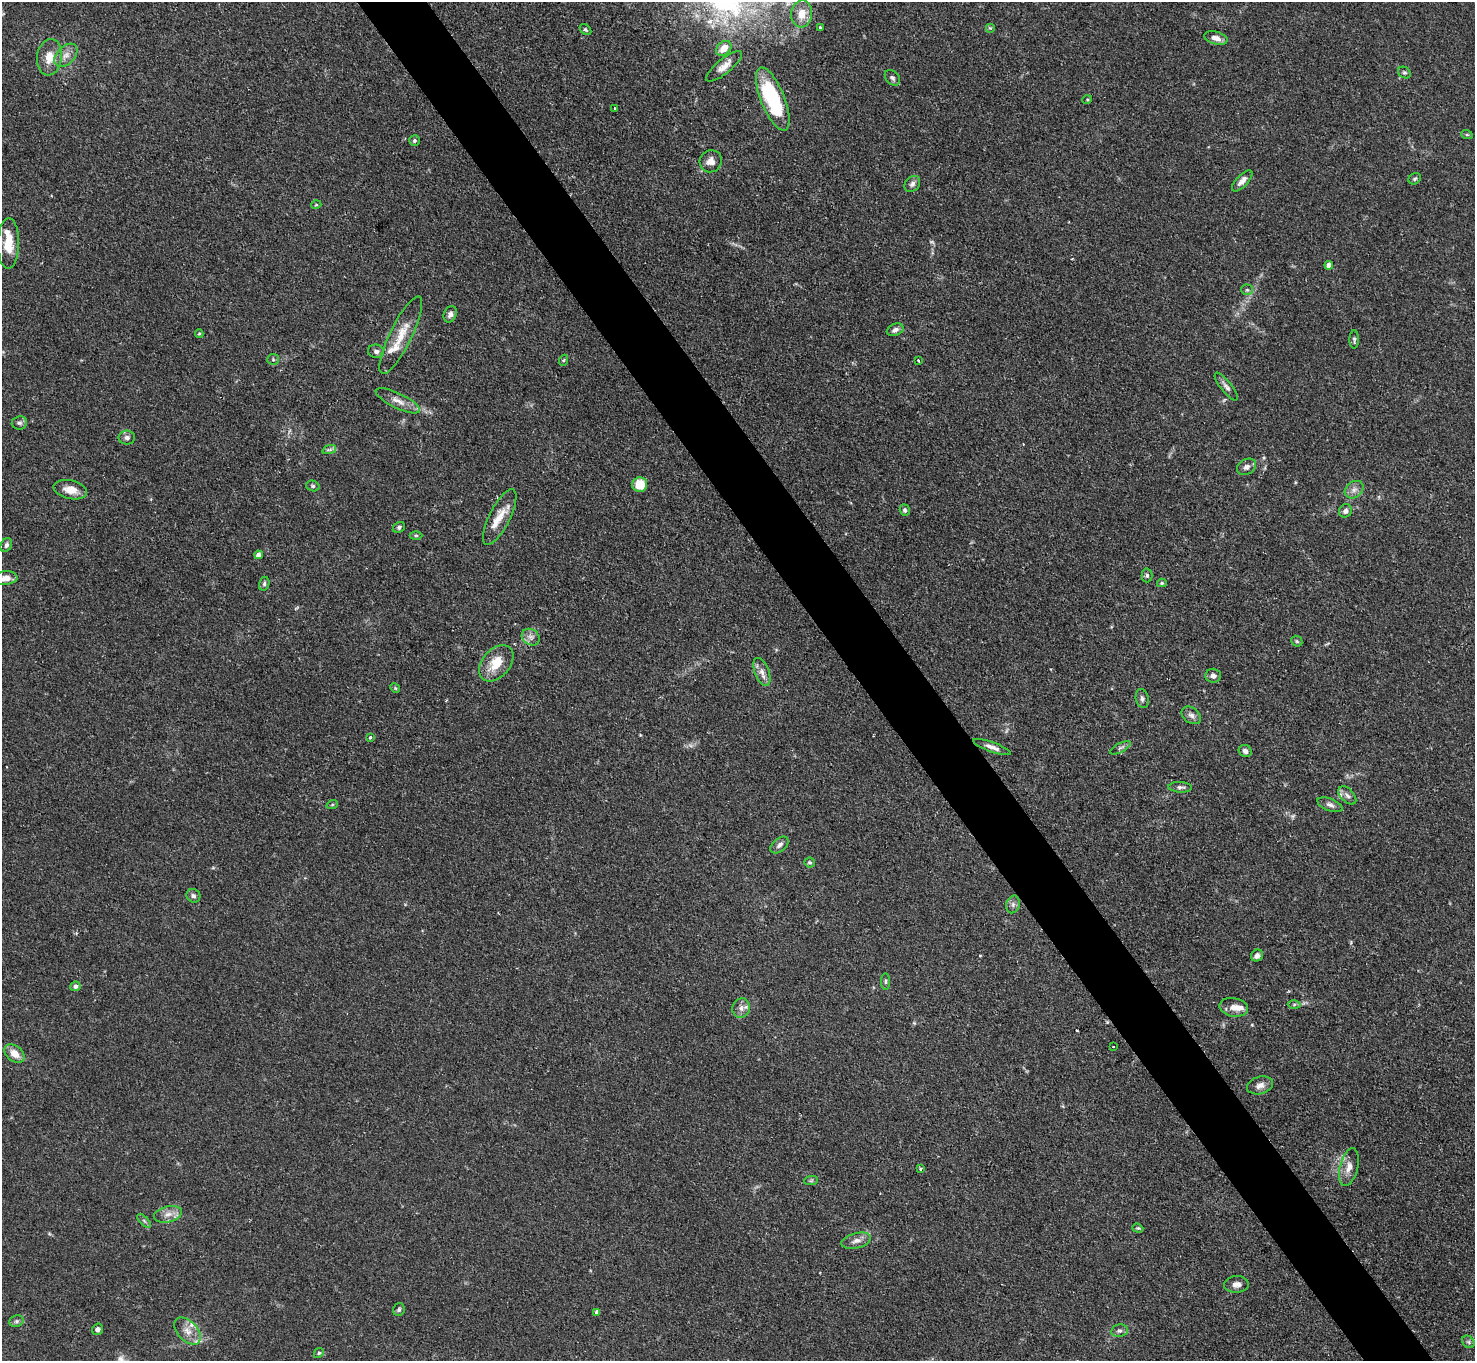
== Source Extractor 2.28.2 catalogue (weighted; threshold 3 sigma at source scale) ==
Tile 6 of 4 x 4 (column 2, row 2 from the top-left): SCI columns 1473-2945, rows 3017-4375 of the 5896 x 5890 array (HDU 1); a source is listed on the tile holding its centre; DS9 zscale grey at full resolution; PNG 1477 x 1363 px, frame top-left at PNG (2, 2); each listed source drawn as its Kron ellipse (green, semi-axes under 4 px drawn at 4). Shown black and unused: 5% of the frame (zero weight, under 2 of 3 exposures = <1% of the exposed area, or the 3 px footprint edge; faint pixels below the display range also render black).
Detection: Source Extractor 2.28.2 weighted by HDU 2 'WHT'; one run over the whole footprint, this tile lists its part. Background 0.109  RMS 0.0058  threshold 0.0261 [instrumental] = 3 sigma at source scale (4.5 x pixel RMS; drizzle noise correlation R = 1.50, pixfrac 1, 0.05/0.05 arcsec/px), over >= 5 px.
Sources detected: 105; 6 inside a brighter listed object's ellipse — not listed separately; the other 99 listed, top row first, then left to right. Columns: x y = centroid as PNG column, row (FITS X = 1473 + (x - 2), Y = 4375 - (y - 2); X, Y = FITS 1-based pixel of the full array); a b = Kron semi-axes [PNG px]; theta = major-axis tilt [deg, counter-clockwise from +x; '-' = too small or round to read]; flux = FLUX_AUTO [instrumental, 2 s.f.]
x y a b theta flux
802 14 14 10 82 7.9
820 28 3 3 - 1.6
990 28 5 5 - 0.7
585 30 6 4 -44 0.94
1216 38 12 6 -14 3.6
724 48 9 6 43 6.5
66 55 14 9 45 4.7
49 57 18 12 82 8.9
724 66 22 7 39 5.1
1404 73 7 5 -33 1.1
892 78 9 6 -48 1.8
773 99 34 12 -68 57
1087 100 5 3 - 0.6
615 108 3 2 - 0.51
1467 135 6 3 -19 0.66
414 141 5 5 - 1
711 161 11 10 - 4
1415 179 6 5 - 1.1
1242 181 13 6 46 3.3
912 184 9 7 48 2
316 205 5 3 - 0.5
8 243 25 10 89 13
1329 265 4 4 - 3.7
1247 290 6 5 - 1
450 314 8 6 65 2.2
895 330 8 6 23 2.5
199 334 4 4 - 0.64
401 335 43 11 64 13
1354 339 9 4 89 1.3
376 351 8 6 -12 2.1
273 359 6 5 - 1
564 360 6 3 70 0.66
918 360 2 2 - 0.67
1226 387 17 5 -51 2.4
398 401 24 7 -26 5.4
19 423 8 6 7 1.7
127 438 8 7 - 1.8
329 450 7 4 19 1.3
1246 467 10 7 30 2.5
640 485 7 7 - 12
313 486 7 5 -15 1.1
70 490 17 9 -13 6.9
1354 490 10 8 38 3.1
905 510 6 5 - 1.3
1345 511 7 6 - 1.9
500 517 31 10 63 10
399 527 6 5 - 1.2
416 535 6 4 -1 0.86
6 545 7 5 62 1.5
259 555 4 4 - 3.7
1147 575 7 5 89 1.3
5 578 12 7 5 3.9
1162 583 5 4 - 0.86
264 584 7 5 75 1.3
531 637 9 7 -35 2.8
1297 641 6 5 - 0.89
496 663 21 14 49 13
762 672 15 7 -69 3.8
1213 676 8 7 - 2.5
395 688 5 4 - 0.71
1142 699 10 6 -79 1.7
1191 715 11 7 -36 2.5
370 738 4 3 - 0.71
992 747 20 5 -20 3.6
1121 748 11 4 27 1.7
1245 751 7 6 - 2.4
1180 787 12 5 -3 1.7
1347 795 11 6 -46 2.3
332 805 6 3 19 0.66
1330 805 13 6 -21 2.3
779 845 10 6 40 2.4
810 863 5 5 - 1.1
193 896 7 6 - 1.7
1013 904 9 6 76 2
1257 956 6 5 - 2.8
885 981 8 4 90 0.98
75 986 5 5 - 1.5
1294 1004 6 4 1 1
1234 1007 14 9 -11 5.6
741 1008 10 8 72 3.1
1113 1047 3 3 - 0.76
14 1054 11 7 -37 6.8
1260 1085 13 8 16 3.9
1349 1167 19 9 76 5.5
920 1169 3 3 - 1.6
811 1181 7 4 2 1
168 1214 14 8 13 4.5
144 1221 9 3 -45 1.1
1138 1228 6 4 -19 0.83
856 1241 15 7 13 3.7
1236 1284 12 8 3 3.3
399 1310 6 5 - 1.2
597 1312 4 4 - 1.6
16 1321 7 5 20 1.3
98 1329 6 5 - 2
187 1331 16 9 -47 6
1119 1331 8 6 9 1.7
1468 1342 7 5 -46 1.3
319 1353 5 4 - 0.82
Isophote crosses this tile's border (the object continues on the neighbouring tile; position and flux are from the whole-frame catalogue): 2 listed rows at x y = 802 14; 5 578